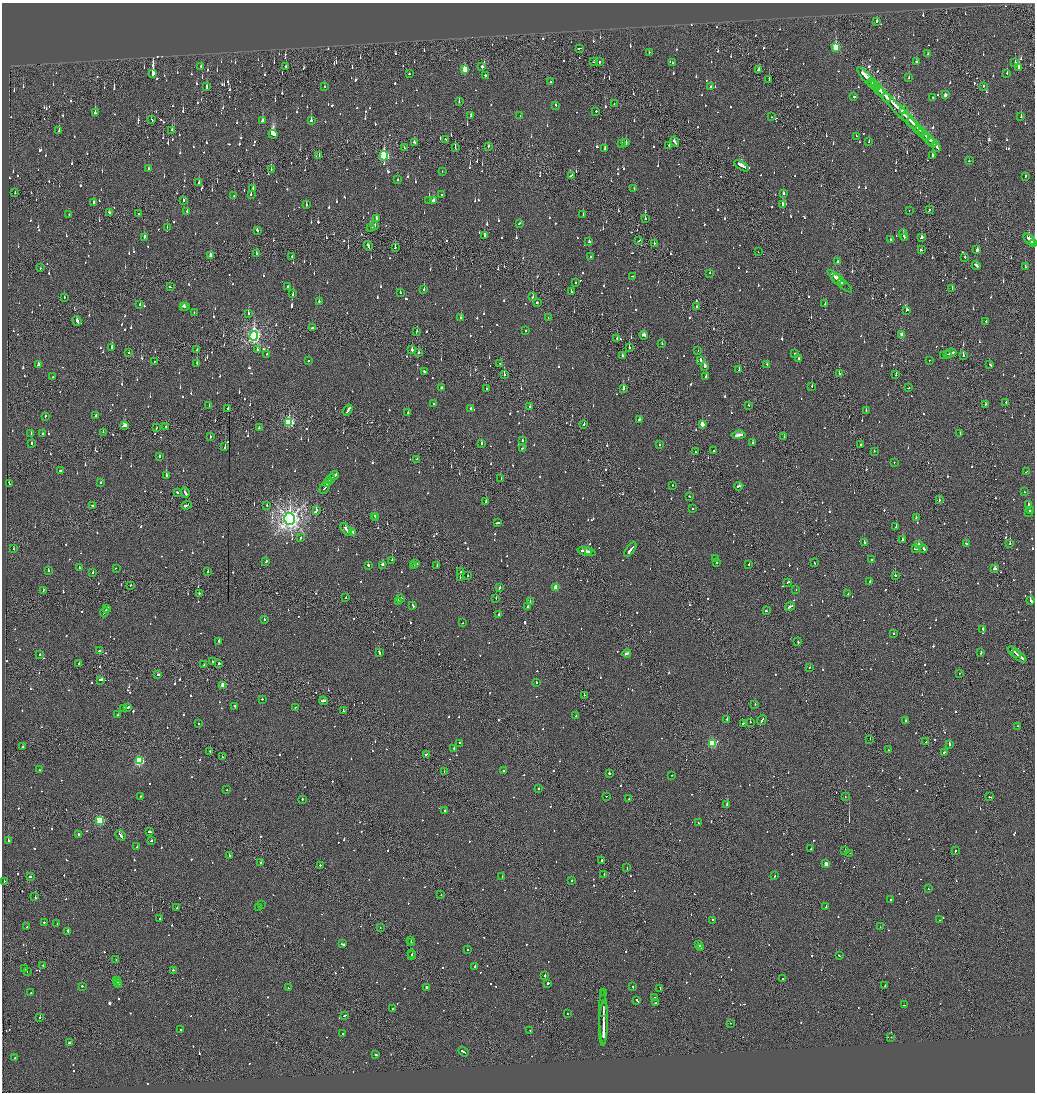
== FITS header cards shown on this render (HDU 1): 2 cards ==
NAXIS1  =                 2065
NAXIS2  =                 2180

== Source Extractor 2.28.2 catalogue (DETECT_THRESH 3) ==
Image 2065 x 2180 px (HDU 1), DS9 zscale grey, zoomed out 1/2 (1 PNG px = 2 x 2 image px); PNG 1037 x 1094 px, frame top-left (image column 1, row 2179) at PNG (2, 3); each listed source drawn as its Kron ellipse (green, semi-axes under 4 px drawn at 4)
Background -0.102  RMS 0.066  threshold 0.198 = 3 sigma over >= 5 px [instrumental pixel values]
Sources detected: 1693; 89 cannot appear on this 1/2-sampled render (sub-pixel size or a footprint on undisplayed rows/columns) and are neither listed nor drawn; of the other 1604, the 500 brightest by FLUX_AUTO listed and drawn (1104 fainter detections omitted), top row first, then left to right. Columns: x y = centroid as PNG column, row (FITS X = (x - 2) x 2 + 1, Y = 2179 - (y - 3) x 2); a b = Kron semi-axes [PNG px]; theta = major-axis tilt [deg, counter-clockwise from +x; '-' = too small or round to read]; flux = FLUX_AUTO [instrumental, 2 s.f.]
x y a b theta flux
877 21 3 2 - 370
836 47 4 3 - 750
579 48 4 2 - 110
649 52 2 2 - 63
928 54 2 2 - 63
594 61 2 1 - 250
599 62 2 2 - 250
916 62 2 2 - 90
672 63 2 1 - 200
1015 63 2 2 - 150
201 66 2 2 - 86
286 67 2 2 - 310
482 67 2 2 - 1200
1018 67 2 2 - 2000
759 69 3 2 - 170
465 70 3 3 - 360
1007 73 3 2 - 91
153 74 4 2 - 5600
409 74 2 2 - 240
486 76 2 2 - 430
867 78 14 2 -47 650
909 78 2 2 - 79
769 80 2 1 - 140
550 81 2 2 - 82
873 84 7 3 -43 370
984 86 2 2 - 100
207 87 3 2 - 290
324 87 2 2 - 67
711 87 2 2 - 73
877 88 2 2 - 180
880 91 5 1 - 300
945 95 3 2 - 69
854 96 2 2 - 420
933 97 2 2 - 77
887 98 4 1 - 250
459 102 2 2 - 69
614 104 3 2 - 82
556 105 2 2 - 76
897 108 38 3 -46 1400
903 110 2 2 - 73
596 111 2 2 - 89
95 113 3 2 - 390
520 115 2 1 - 67
471 116 2 2 - 480
771 117 2 2 - 100
1021 117 2 2 - 110
151 119 2 1 - 140
311 120 3 2 - 260
910 120 10 2 -47 560
262 121 3 2 - 150
916 127 11 2 -45 600
172 130 2 2 - 240
59 131 3 2 - 110
273 134 4 3 - 1100
923 134 7 2 -45 280
856 136 2 2 - 200
446 139 3 1 - 88
929 139 7 2 -40 310
414 142 3 2 - 69
626 142 3 2 - 320
675 142 5 2 - 170
869 142 2 2 - 89
622 143 2 2 - 100
932 143 5 1 - 210
669 145 2 1 - 87
489 146 2 2 - 83
455 147 2 1 - 110
936 147 5 2 - 220
404 148 2 2 - 100
605 148 2 2 - 130
932 155 2 2 - 230
319 156 2 1 - 100
384 156 5 3 - 1200
969 161 2 2 - 71
742 166 8 2 -34 360
148 169 2 2 - 87
271 169 2 1 - 110
442 172 2 1 - 69
571 175 4 1 - 280
1025 176 2 2 - 120
397 180 2 2 - 130
199 182 2 1 - 120
253 188 2 1 - 110
634 188 2 2 - 110
15 192 3 2 - 180
783 193 2 2 - 110
251 194 2 2 - 130
441 195 2 2 - 250
234 196 2 2 - 62
183 200 2 2 - 130
429 200 3 2 - 190
433 201 3 2 - 230
94 203 3 2 - 430
782 204 2 2 - 610
306 205 2 2 - 87
929 210 3 2 - 130
187 211 2 2 - 86
909 211 2 1 - 63
109 212 2 2 - 100
69 214 2 2 - 110
139 214 2 2 - 130
583 215 2 1 - 130
376 218 2 2 - 130
645 219 2 2 - 66
520 223 3 2 - 110
375 225 2 2 - 140
167 227 2 2 - 66
371 227 2 2 - 320
257 230 3 2 - 120
485 235 3 2 - 160
903 235 6 2 -74 190
144 237 2 2 - 380
904 238 3 1 - 120
921 238 3 2 - 130
1029 239 7 2 -46 420
891 240 2 2 - 87
639 241 3 1 - 67
589 242 2 2 - 100
654 243 2 2 - 140
1033 244 3 2 - 170
368 246 5 2 - 210
395 247 2 2 - 100
921 250 3 2 - 140
977 250 3 2 - 550
758 252 2 2 - 87
256 253 2 1 - 280
210 255 3 2 - 450
292 256 2 2 - 65
591 257 2 2 - 68
965 257 2 2 - 470
837 262 2 2 - 190
976 265 4 2 - 190
1025 267 2 2 - 74
40 268 2 1 - 110
710 273 2 1 - 250
632 276 4 2 - 100
837 279 5 2 - 300
839 281 16 2 -42 500
576 283 2 2 - 150
841 283 2 2 - 210
288 286 2 2 - 250
170 287 3 2 - 120
952 288 2 2 - 140
424 289 2 2 - 200
571 292 3 2 - 89
400 293 2 2 - 130
293 294 2 2 - 120
533 297 2 2 - 71
64 298 2 2 - 76
319 301 2 2 - 110
537 302 2 2 - 340
140 304 2 2 - 71
825 304 2 2 - 110
183 306 4 2 - 180
186 307 2 2 - 92
696 307 2 2 - 76
907 310 3 2 - 130
194 312 2 2 - 66
248 314 2 2 - 150
461 318 2 2 - 260
549 318 2 1 - 70
77 321 5 2 - 540
986 321 2 2 - 94
313 328 3 2 - 110
417 331 3 2 - 110
526 331 2 2 - 66
644 335 4 2 - 180
902 335 3 2 - 180
254 336 4 4 - 3900
617 339 2 1 - 65
662 344 2 2 - 100
112 347 3 2 - 380
629 348 2 1 - 120
257 349 2 2 - 82
412 349 3 2 - 240
197 350 2 2 - 65
698 351 2 1 - 120
129 353 2 2 - 81
418 353 2 2 - 77
795 353 2 2 - 150
950 353 6 2 19 1700
267 354 2 2 - 70
947 354 3 1 - 610
963 355 2 2 - 140
622 356 3 2 - 140
944 356 2 2 - 79
799 358 2 2 - 170
701 360 3 2 - 160
929 360 2 1 - 320
155 361 2 2 - 80
308 361 2 2 - 210
197 363 2 2 - 220
500 364 2 1 - 130
767 364 2 2 - 130
38 365 3 2 - 220
990 365 3 2 - 81
704 366 2 2 - 420
739 370 2 1 - 330
425 371 3 2 - 140
839 374 2 2 - 160
504 375 2 1 - 810
896 375 2 2 - 70
706 376 2 2 - 100
53 377 2 2 - 72
812 386 2 2 - 73
441 388 2 2 - 87
909 388 2 2 - 130
486 389 2 1 - 190
623 389 2 2 - 290
1006 402 2 2 - 72
433 404 2 2 - 64
985 404 3 2 - 160
209 405 2 2 - 85
749 405 2 2 - 72
529 406 2 2 - 97
228 408 2 2 - 290
471 408 2 2 - 210
348 410 6 2 54 260
866 410 2 2 - 160
408 413 2 2 - 91
45 416 2 2 - 85
95 416 2 2 - 85
640 419 4 2 - 120
289 422 4 3 - 1300
584 424 2 2 - 110
702 424 3 2 - 180
124 426 4 2 - 280
166 426 2 1 - 66
156 428 3 1 - 83
259 428 2 2 - 190
103 432 2 1 - 100
960 433 2 2 - 87
31 434 2 2 - 130
42 434 2 2 - 66
739 435 7 2 6 220
210 436 2 2 - 88
784 437 2 1 - 70
522 441 2 2 - 91
32 443 2 2 - 110
481 443 2 2 - 140
753 443 2 2 - 150
861 444 2 1 - 100
659 445 2 2 - 150
225 446 3 2 - 160
523 448 3 2 - 73
713 451 2 2 - 200
874 451 2 2 - 63
695 452 2 1 - 82
159 456 2 2 - 240
417 459 2 2 - 64
894 462 2 2 - 75
60 470 2 2 - 270
1027 472 3 1 - 87
334 475 4 2 - 300
166 476 2 2 - 1300
331 479 5 2 - 230
501 479 2 2 - 150
101 482 2 2 - 76
9 483 3 2 - 110
328 483 4 2 - 240
673 485 2 2 - 64
739 486 4 2 - 220
325 487 7 1 54 220
177 492 2 2 - 150
1024 492 2 2 - 110
185 493 5 2 - 220
689 496 2 2 - 66
939 500 2 2 - 110
486 502 2 2 - 170
1028 504 3 1 - 150
92 505 3 2 - 100
187 505 5 2 - 210
267 505 2 2 - 130
693 509 2 2 - 86
316 511 4 2 - 400
1031 511 2 2 - 91
1029 513 2 2 - 78
375 516 2 2 - 85
916 517 2 2 - 130
376 518 2 1 - 68
290 519 6 5 - 9700
498 523 4 2 - 160
896 527 2 2 - 480
346 529 7 2 -52 250
353 532 2 2 - 120
301 538 2 2 - 71
902 540 3 2 - 400
864 542 2 2 - 200
966 543 3 2 - 75
918 544 3 2 - 170
1010 544 2 2 - 310
915 548 3 2 - 310
924 548 3 2 - 240
14 549 2 2 - 97
630 550 8 2 54 640
587 552 9 2 -12 360
589 552 3 2 - 180
715 558 2 2 - 85
392 560 2 2 - 74
871 560 2 2 - 180
266 561 2 2 - 84
716 562 2 2 - 90
814 563 2 2 - 73
416 564 3 2 - 170
749 564 2 2 - 77
368 565 3 2 - 82
383 565 2 2 - 380
437 565 2 1 - 66
414 566 3 2 - 170
79 568 2 2 - 65
116 568 2 2 - 110
995 569 3 2 - 390
48 571 2 2 - 250
208 571 2 2 - 300
93 572 2 2 - 110
461 572 2 2 - 150
468 576 2 2 - 73
895 576 2 2 - 270
460 577 2 1 - 62
870 581 2 2 - 88
788 582 2 2 - 85
130 585 2 2 - 79
500 588 2 2 - 240
556 588 3 3 - 340
796 590 2 2 - 66
43 591 4 2 - 91
199 593 2 2 - 74
848 594 2 2 - 62
346 598 2 2 - 78
401 598 2 2 - 83
496 598 2 1 - 110
530 601 2 2 - 88
1030 601 4 2 - 440
398 602 2 2 - 120
413 605 3 2 - 120
528 606 2 2 - 190
790 606 5 2 - 160
107 609 4 2 - 160
766 611 2 2 - 78
104 612 5 2 - 180
499 614 2 2 - 120
264 620 2 2 - 200
463 623 2 1 - 110
983 629 4 2 - 140
894 633 2 1 - 95
219 641 3 2 - 670
798 642 2 2 - 67
100 650 3 2 - 240
379 652 3 2 - 180
981 652 3 2 - 190
1014 652 7 1 -39 300
627 653 4 2 - 460
40 654 2 2 - 90
1019 656 8 2 -39 430
213 661 2 1 - 340
218 663 2 2 - 350
79 664 2 2 - 150
204 665 2 1 - 79
810 667 2 2 - 64
959 673 2 1 - 160
158 675 3 2 - 91
101 680 4 2 - 230
536 682 2 2 - 68
223 685 3 3 - 310
584 695 2 2 - 80
262 699 2 2 - 68
323 701 4 2 - 240
755 704 2 2 - 150
235 706 4 2 - 180
128 707 3 2 - 120
295 707 2 1 - 63
124 708 2 2 - 280
343 711 2 2 - 67
118 715 2 2 - 130
576 716 2 2 - 150
727 719 2 2 - 100
762 720 5 2 - 260
906 720 2 2 - 310
750 722 2 2 - 110
199 724 2 2 - 91
743 724 3 2 - 95
1018 726 2 2 - 67
870 739 2 1 - 170
926 742 2 1 - 64
460 743 2 2 - 66
712 743 3 3 - 920
949 744 3 2 - 410
22 747 2 2 - 100
454 748 3 2 - 140
889 750 2 2 - 80
210 751 2 2 - 68
944 752 3 2 - 90
426 754 3 2 - 70
222 757 2 1 - 83
139 761 3 3 - 1200
39 770 2 2 - 93
444 771 2 1 - 63
503 771 2 2 - 180
609 773 2 2 - 410
672 775 2 1 - 93
538 788 2 2 - 110
227 790 2 2 - 100
140 796 2 1 - 73
606 796 2 1 - 93
845 797 2 1 - 66
990 797 4 2 - 450
302 799 2 2 - 110
629 799 3 2 - 80
727 804 2 2 - 310
445 810 2 2 - 170
100 820 3 3 - 860
698 823 2 1 - 75
150 832 4 2 - 110
78 834 3 2 - 93
120 835 6 2 -48 240
8 840 3 2 - 320
151 840 2 2 - 130
137 847 2 2 - 66
811 849 2 2 - 160
845 851 2 1 - 110
955 851 2 2 - 76
850 853 2 1 - 69
229 855 3 2 - 84
602 860 2 2 - 140
261 863 3 2 - 170
826 864 3 2 - 190
320 865 2 2 - 81
627 868 2 2 - 73
604 874 2 1 - 91
502 876 2 1 - 92
775 876 2 2 - 250
30 877 2 2 - 220
572 880 2 2 - 440
4 881 2 2 - 370
928 889 2 2 - 90
441 895 2 2 - 91
35 897 3 1 - 130
891 900 2 2 - 160
261 904 2 1 - 71
826 906 3 2 - 140
259 907 2 2 - 170
177 908 2 2 - 160
160 919 2 2 - 130
712 920 2 1 - 190
939 920 2 1 - 65
44 922 2 2 - 160
57 924 2 2 - 69
27 927 2 2 - 190
380 927 2 1 - 66
880 927 2 1 - 160
68 931 3 2 - 280
411 940 2 1 - 91
411 943 3 1 - 120
343 944 4 2 - 190
699 944 4 2 - 160
701 947 3 1 - 130
467 950 2 2 - 64
412 953 2 1 - 130
412 955 3 2 - 110
839 956 3 2 - 100
116 960 2 2 - 240
43 966 2 2 - 64
475 966 2 2 - 180
25 969 2 2 - 270
173 970 2 2 - 180
27 972 2 2 - 180
545 975 2 2 - 150
783 978 2 1 - 310
117 980 3 2 - 150
118 982 2 1 - 87
548 983 2 2 - 630
118 985 2 2 - 110
82 986 3 2 - 95
633 986 2 2 - 210
885 986 2 2 - 310
288 988 2 2 - 120
427 988 2 2 - 1400
660 988 3 1 - 140
31 993 2 2 - 62
603 993 2 1 - 89
655 998 2 2 - 65
637 1001 4 2 - 180
655 1003 2 2 - 120
904 1005 2 1 - 74
393 1008 2 2 - 160
604 1010 7 1 88 1000
567 1014 2 2 - 92
344 1015 2 2 - 86
40 1017 2 2 - 260
603 1017 27 1 -89 1900
603 1023 22 1 88 4000
731 1023 2 2 - 72
180 1029 2 2 - 70
530 1030 2 2 - 89
342 1034 2 1 - 66
891 1037 2 2 - 76
69 1043 2 2 - 63
464 1052 5 2 - 210
376 1055 3 2 - 130
15 1058 2 1 - 490
At the frame edge (FLAGS 8, measured only in part): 1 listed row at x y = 1033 244
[1104 fainter detections neither listed nor drawn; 89 sub-pixel or undisplayed-footprint detections neither listed nor drawn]